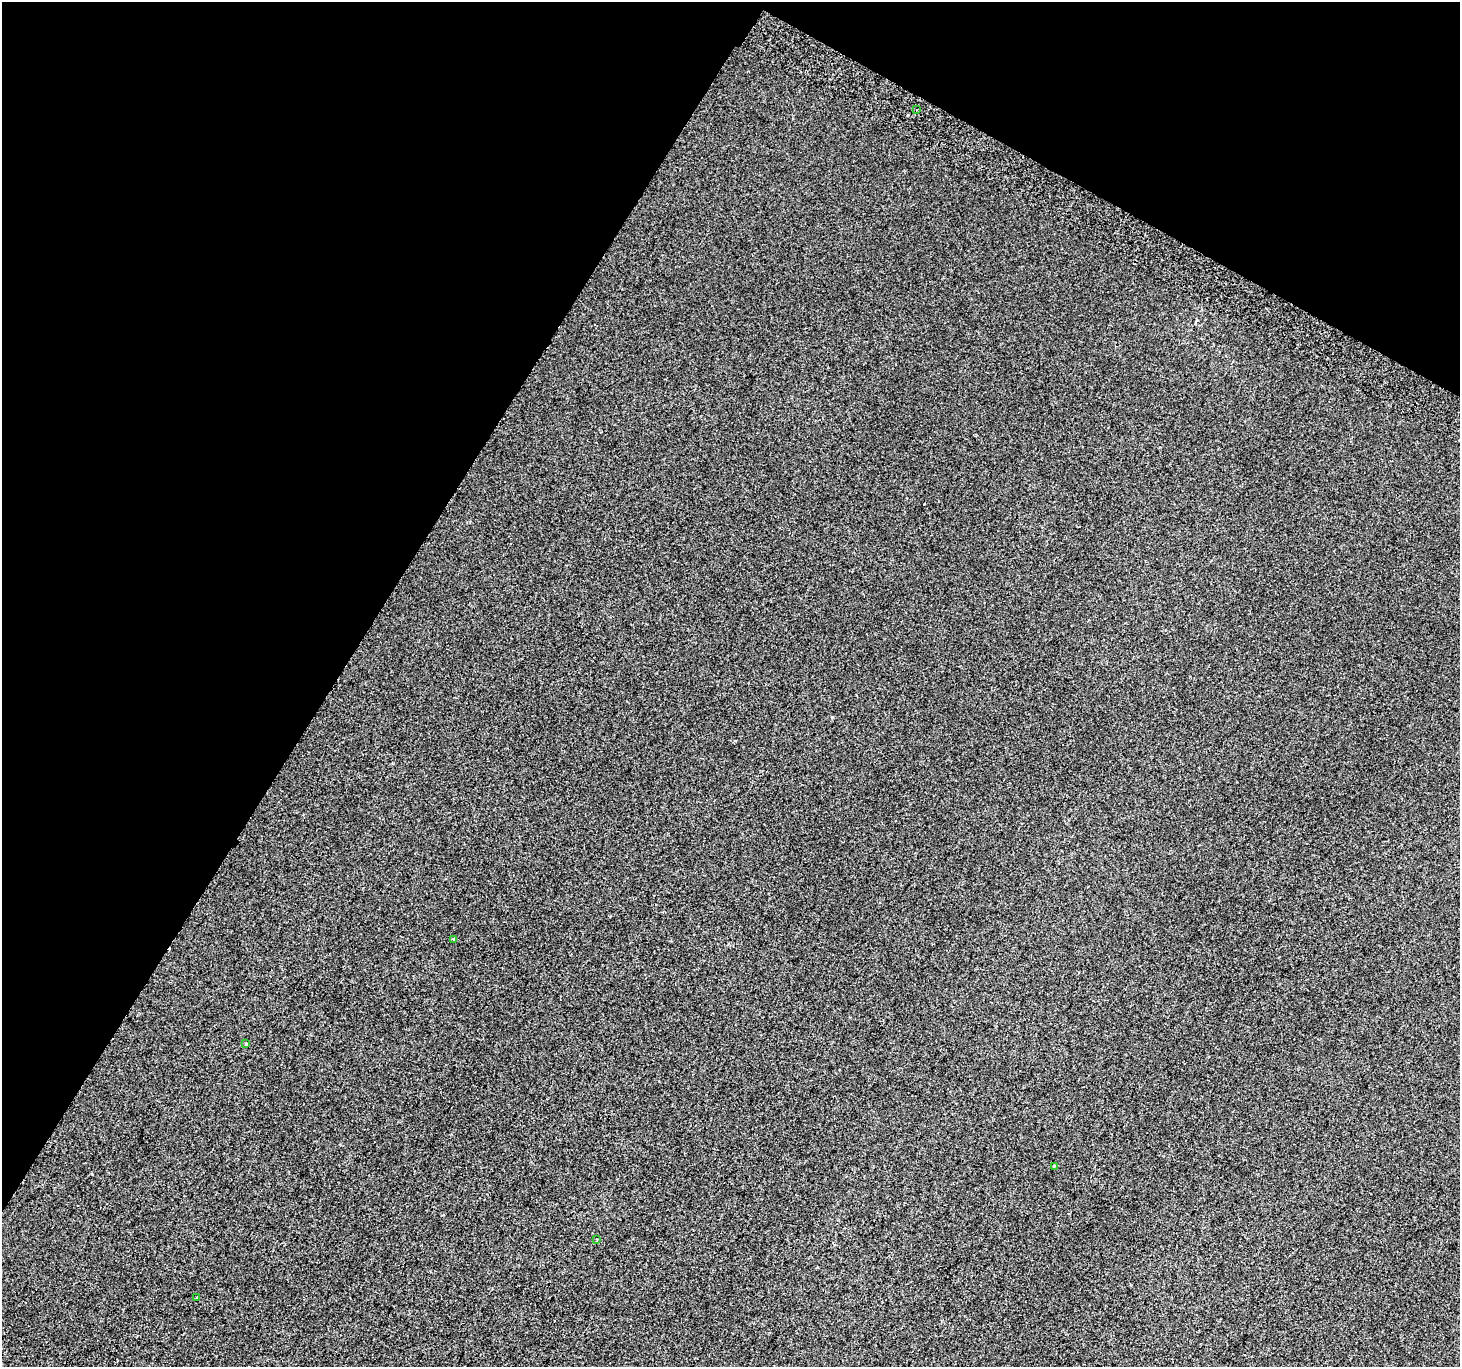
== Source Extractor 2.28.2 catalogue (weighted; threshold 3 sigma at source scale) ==
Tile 2 of 4 x 4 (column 2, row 1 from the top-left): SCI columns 1489-2946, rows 4396-5760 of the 5886 x 5993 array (HDU 1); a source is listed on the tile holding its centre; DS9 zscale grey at full resolution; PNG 1462 x 1369 px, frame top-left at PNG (2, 2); each listed source drawn as its Kron ellipse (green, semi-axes under 4 px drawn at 4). Shown black and unused: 30% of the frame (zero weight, under 2 of 3 exposures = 2% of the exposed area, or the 3 px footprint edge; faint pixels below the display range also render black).
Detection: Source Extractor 2.28.2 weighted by HDU 2 'WHT'; one run over the whole footprint, this tile lists its part. Background 0.00147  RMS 0.0073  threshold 0.0329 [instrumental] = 3 sigma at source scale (4.5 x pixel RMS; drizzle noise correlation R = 1.50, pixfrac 1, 0.0396/0.0396 arcsec/px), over >= 5 px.
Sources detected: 7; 1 cosmic-ray / hot-pixel residue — neither listed nor drawn; the other 6 listed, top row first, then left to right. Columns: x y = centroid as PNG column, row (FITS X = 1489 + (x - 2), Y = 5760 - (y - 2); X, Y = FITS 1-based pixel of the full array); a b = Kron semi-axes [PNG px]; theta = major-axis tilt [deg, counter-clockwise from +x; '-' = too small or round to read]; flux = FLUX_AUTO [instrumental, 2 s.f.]
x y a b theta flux
917 110 3 3 - 2.4
453 939 3 3 - 4.1
246 1044 3 3 - 0.78
1054 1166 3 3 - 0.9
597 1239 3 3 - 1.5
196 1297 3 2 - 0.9